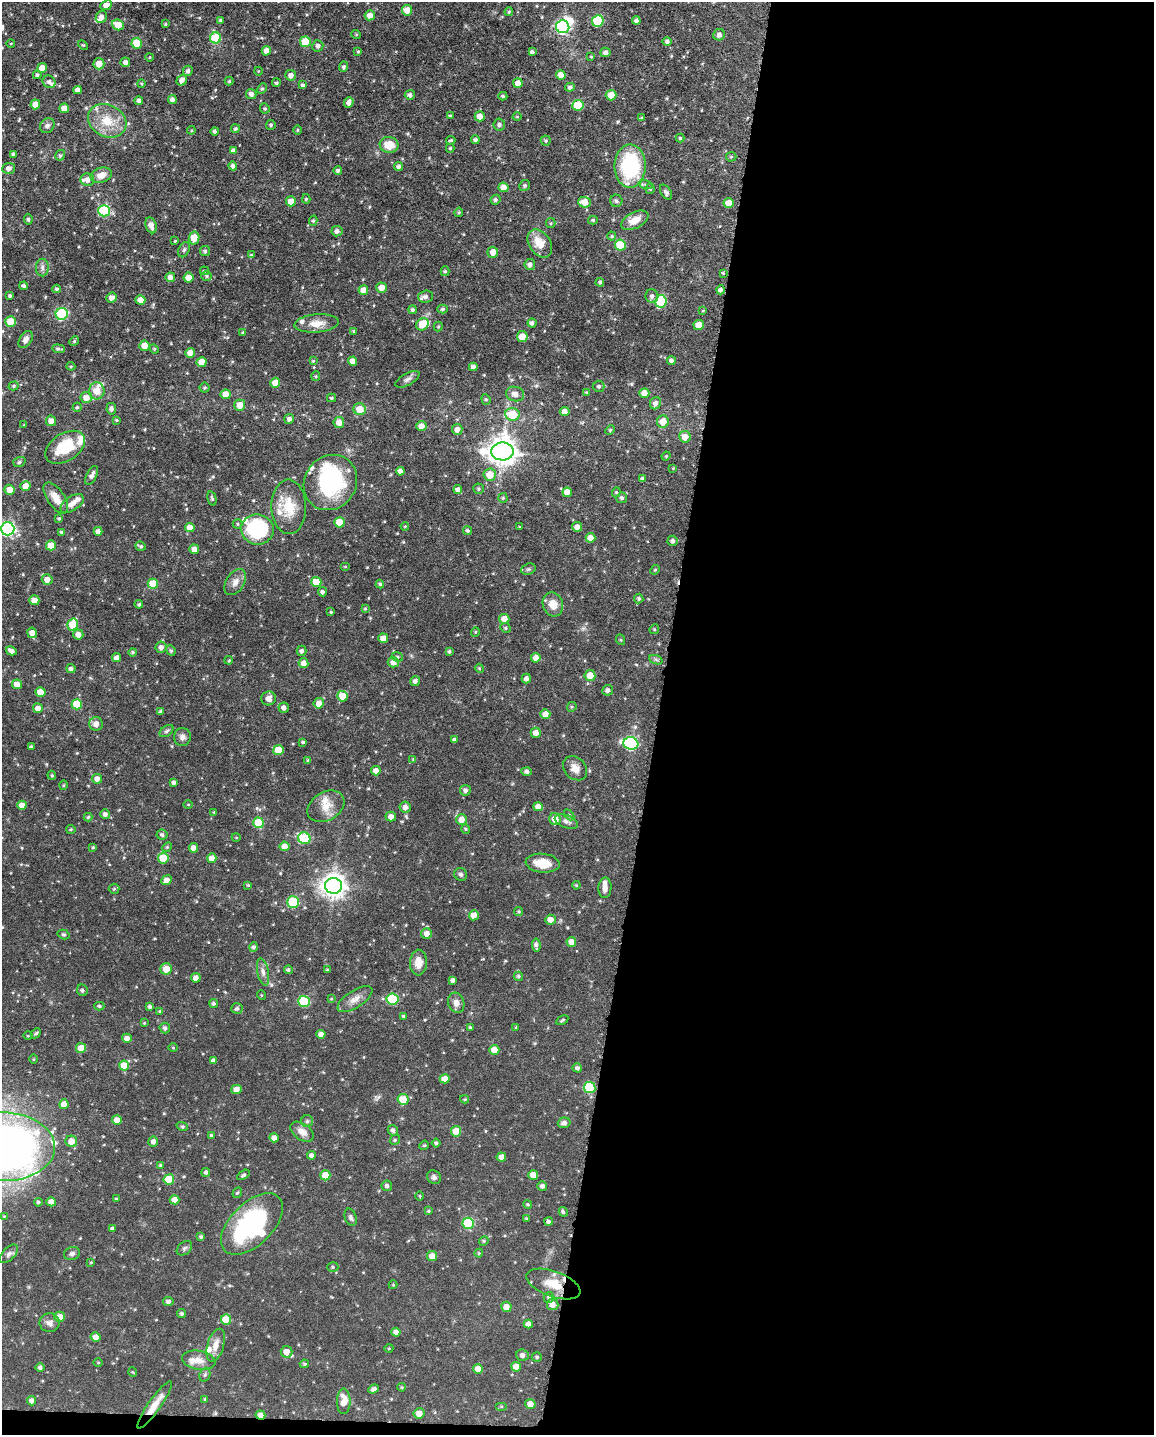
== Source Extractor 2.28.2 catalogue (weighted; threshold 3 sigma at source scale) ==
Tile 12 of 4 x 3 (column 4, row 3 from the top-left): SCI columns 3461-4612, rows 221-1653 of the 4615 x 4632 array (HDU 1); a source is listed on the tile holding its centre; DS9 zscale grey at full resolution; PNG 1156 x 1437 px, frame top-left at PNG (2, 2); each listed source drawn as its Kron ellipse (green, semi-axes under 4 px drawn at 4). Shown black and unused: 44% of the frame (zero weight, under 6 of 12 exposures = <1% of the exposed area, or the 3 px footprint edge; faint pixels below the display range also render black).
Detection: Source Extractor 2.28.2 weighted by HDU 2 'WHT'; one run over the whole footprint, this tile lists its part. Background 0.0696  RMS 0.0044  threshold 0.0179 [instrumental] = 3 sigma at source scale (4.09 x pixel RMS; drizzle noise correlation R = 1.36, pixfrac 0.8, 0.05/0.05 arcsec/px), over >= 5 px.
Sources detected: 498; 3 inside a brighter object's white glare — neither listed nor drawn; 21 inside a brighter listed object's ellipse — not listed separately; the other 474 listed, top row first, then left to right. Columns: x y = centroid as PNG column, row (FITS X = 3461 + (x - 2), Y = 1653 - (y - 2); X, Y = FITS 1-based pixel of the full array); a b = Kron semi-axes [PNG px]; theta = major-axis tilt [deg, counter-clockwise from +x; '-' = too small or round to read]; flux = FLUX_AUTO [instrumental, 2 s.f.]
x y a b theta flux
106 5 6 4 24 2.5
407 10 5 5 - 3.9
509 12 4 3 - 0.46
370 15 5 5 - 3.1
101 17 6 5 - 2.2
221 20 3 3 - 0.71
598 21 6 5 - 23
636 21 4 4 - 1.2
165 24 4 3 - 0.44
118 25 6 5 - 5.9
563 27 6 6 - 69
356 34 5 3 - 0.36
719 35 6 5 - 1.4
216 38 5 5 - 18
667 41 5 4 - 0.97
305 42 5 5 - 11
11 43 4 3 - 0.28
137 43 5 5 - 10
83 45 5 3 - 0.4
318 46 6 5 - 1.2
266 51 5 4 - 2.1
358 52 4 3 - 0.39
532 52 4 3 - 0.86
605 52 5 4 - 1.2
150 57 4 3 - 0.32
591 57 4 3 - 0.37
125 62 5 4 - 1.4
99 64 6 5 - 3.9
343 67 5 4 - 0.72
42 68 5 4 - 3.7
188 71 5 4 - 1
258 71 4 3 - 0.3
37 75 4 4 - 0.63
291 75 5 5 - 2
561 75 5 4 - 3.5
182 80 5 5 - 1.8
229 81 4 4 - 0.45
49 82 7 6 - 1.3
141 83 4 3 - 0.36
276 83 4 4 - 0.7
518 83 5 4 - 2.8
303 85 4 4 - 0.88
570 87 5 4 - 1
262 89 5 4 - 0.68
77 90 4 4 - 1.6
251 94 5 5 - 1.5
410 95 5 5 - 1.2
611 95 5 5 - 4.4
503 96 4 3 - 0.51
172 100 4 4 - 1.4
139 101 4 4 - 1.4
349 102 5 4 - 1.7
35 104 5 5 - 3.6
578 105 5 5 - 16
64 108 5 4 - 3.9
265 108 5 4 - 0.65
450 116 3 3 - 0.51
480 116 5 5 - 3.4
517 117 4 3 - 0.35
642 118 4 3 - 0.47
107 121 20 16 -28 9.5
499 124 6 6 - 0.86
271 125 5 4 - 0.69
47 126 8 7 - 1.3
235 129 4 4 - 0.7
191 130 4 4 - 0.41
297 130 5 3 - 0.36
215 131 4 4 - 0.92
680 138 4 4 - 0.53
451 140 4 3 - 0.44
475 140 4 4 - 0.96
546 141 5 5 - 0.62
389 145 9 8 - 6.4
450 148 4 4 - 0.55
233 151 4 4 - 1.3
14 155 4 4 - 1.1
60 155 5 4 - 0.64
731 157 5 5 - 0.45
233 166 4 4 - 1.1
399 166 4 4 - 1
630 166 21 15 90 31
9 168 6 5 - 1.5
338 171 4 4 - 0.83
101 175 11 7 16 3.2
87 180 7 6 - 2.1
525 185 5 5 - 0.82
645 185 7 4 -20 0.64
503 187 5 5 - 3.6
650 189 5 4 - 0.58
666 192 8 5 -58 0.92
306 199 5 4 - 0.53
495 200 5 4 - 0.79
291 201 5 5 - 3.5
616 201 6 6 - 0.74
584 202 6 5 - 4.3
728 203 5 5 - 4.1
104 211 6 5 - 26
459 212 5 4 - 0.53
28 219 5 3 - 0.62
593 220 5 4 - 0.56
635 220 15 8 28 4.4
313 221 5 4 - 0.58
551 223 5 4 - 0.51
151 225 8 5 -71 2.4
337 231 5 5 - 1.6
612 236 4 4 - 0.48
194 238 6 5 - 5.7
175 241 4 3 - 0.32
540 243 15 10 -54 6.6
620 245 5 5 - 14
184 250 8 5 63 0.78
205 251 5 5 - 0.89
493 252 5 5 - 3.4
251 255 4 4 - 0.36
530 264 5 5 - 1.3
42 267 9 6 90 1.3
205 271 4 3 - 0.47
445 271 5 4 - 0.61
723 273 4 4 - 0.32
207 276 5 4 - 0.56
170 277 5 4 - 1.8
188 278 5 5 - 4.8
600 282 4 4 - 0.63
24 286 4 4 - 0.91
381 288 5 5 - 3.7
57 289 4 4 - 0.77
363 290 5 5 - 3.4
720 290 4 4 - 1.1
10 296 3 3 - 0.81
652 296 7 6 - 1.3
426 297 7 6 - 1.1
111 298 6 5 - 2.2
140 300 5 5 - 4.5
661 301 6 6 - 25
443 309 5 4 - 0.73
412 310 4 4 - 0.8
703 310 3 2 - 0.32
62 314 6 6 - 38
11 321 5 5 - 7.3
317 323 22 9 5 4.8
532 323 4 4 - 1.1
422 324 6 5 - 7.7
699 325 5 5 - 4.9
438 327 5 4 - 0.45
353 331 3 3 - 0.36
243 333 4 3 - 0.51
522 336 5 5 - 4.7
26 340 9 6 57 2
74 341 5 4 - 0.46
144 346 5 5 - 4
59 349 7 4 -5 0.77
154 349 5 4 - 0.51
190 353 5 4 - 3.4
313 361 4 3 - 0.38
352 361 4 4 - 3.1
671 361 4 4 - 1.2
202 362 5 5 - 4.7
71 366 4 4 - 0.44
473 367 4 4 - 1.6
316 376 5 4 - 0.45
407 379 13 6 29 1.3
275 383 5 5 - 4.8
13 386 5 4 - 0.58
599 386 6 5 - 0.93
205 388 5 5 - 0.59
97 391 8 8 - 4.8
586 392 4 3 - 0.3
644 393 5 5 - 3.5
226 394 5 5 - 5.1
515 394 9 7 -13 2.5
86 398 5 5 - 3.9
332 398 4 4 - 0.51
486 399 5 4 - 0.53
655 403 6 5 - 1.6
240 405 5 5 - 4.4
77 407 4 4 - 0.55
111 409 6 5 - 1.4
359 409 6 6 - 5
565 411 5 4 - 2.4
512 414 7 6 - 10
289 419 5 5 - 1.2
116 420 4 3 - 0.41
51 421 5 5 - 2.8
663 421 6 6 - 4.5
339 423 5 5 - 3.3
24 425 3 3 - 0.33
421 426 5 5 - 2.7
457 429 5 5 - 2.1
610 430 5 4 - 0.48
685 437 6 5 - 3.8
65 447 22 13 33 14
502 451 11 9 -1 480
666 456 4 3 - 0.34
19 462 6 5 - 0.73
673 468 3 3 - 0.29
400 471 4 4 - 1.8
92 475 10 5 63 1.6
490 475 6 6 - 6.2
642 478 4 3 - 0.6
330 482 29 25 54 38
25 486 5 5 - 4.3
478 489 5 5 - 0.61
10 490 5 5 - 4.5
458 490 4 4 - 2.1
567 492 5 4 - 3.2
616 492 5 4 - 0.53
56 498 18 8 -56 4.5
212 498 7 4 -76 0.69
503 498 5 5 - 0.43
622 498 5 5 - 0.83
72 503 13 7 34 2.5
289 507 27 17 -89 10
59 518 3 3 - 0.49
339 522 5 5 - 5.3
238 524 5 4 - 0.5
405 526 4 3 - 0.3
190 527 5 4 - 3.9
519 527 3 2 - 0.36
577 527 5 5 - 2.2
8 529 7 6 - 77
257 529 16 15 - 32
467 530 4 4 - 0.75
98 531 4 4 - 1.7
62 532 4 4 - 0.78
590 538 5 4 - 3.1
673 541 5 5 - 1.2
51 545 5 5 - 5
140 546 5 4 - 0.68
194 549 5 5 - 3.2
345 566 5 3 - 0.31
528 569 7 5 20 0.73
655 570 5 4 - 0.49
47 579 5 5 - 3.2
235 582 14 9 58 2.8
316 582 5 5 - 8.5
153 584 5 5 - 9.1
380 584 4 4 - 0.56
322 592 4 4 - 0.95
639 599 5 4 - 0.66
34 600 5 5 - 3.9
139 604 4 4 - 0.56
553 604 12 10 -72 4.4
365 609 4 4 - 0.37
331 612 3 3 - 0.37
504 619 5 5 - 3.4
73 625 6 5 - 10
505 628 5 4 - 0.55
654 629 5 4 - 0.5
475 632 5 3 - 0.34
32 633 5 4 - 2.6
78 634 5 5 - 2.3
383 638 5 4 - 3.3
621 640 5 3 - 0.36
161 647 6 5 - 1.7
171 650 5 4 - 0.55
11 651 5 4 - 1.8
301 651 5 5 - 1
449 651 4 3 - 0.64
133 652 4 4 - 0.59
397 657 6 4 -22 0.57
117 658 4 4 - 2.5
536 658 5 5 - 2.9
229 660 4 3 - 0.35
656 660 7 4 -20 0.74
393 662 5 5 - 2.4
304 663 5 5 - 2.9
479 668 4 3 - 0.36
71 669 4 4 - 1.2
590 675 5 5 - 5.5
526 679 5 4 - 1.4
415 681 5 5 - 1.2
17 684 5 5 - 3.7
608 690 5 5 - 1.3
40 692 5 5 - 5.5
342 696 5 5 - 6.3
268 698 7 7 - 2.2
319 703 5 5 - 3.6
77 704 5 5 - 10
572 707 5 4 - 0.49
38 708 5 5 - 2.5
284 708 5 5 - 1.6
161 712 4 4 - 0.63
545 714 5 5 - 3
96 724 7 6 - 2.7
166 731 8 5 36 0.83
536 733 5 5 - 2.6
182 737 9 8 - 1.6
455 740 4 4 - 1.1
303 742 4 3 - 0.58
631 743 7 6 - 56
31 747 4 3 - 0.52
278 750 5 5 - 7.5
413 759 4 4 - 0.31
308 760 3 3 - 0.42
575 768 13 10 -44 3.2
376 771 5 4 - 2.6
527 772 5 4 - 1.2
52 775 4 3 - 0.44
97 779 5 5 - 2
174 782 4 3 - 0.99
63 785 5 3 - 0.33
465 790 5 5 - 1.2
188 804 5 3 - 0.29
22 805 4 4 - 3.3
326 806 20 14 31 5.6
405 807 5 5 - 2.1
538 807 5 4 - 2.9
214 812 3 3 - 0.32
105 814 5 5 - 1.5
569 815 6 4 -46 0.49
88 817 4 4 - 0.54
391 817 5 5 - 2.4
462 819 5 5 - 3.2
555 819 6 5 - 4.2
566 821 12 6 -20 1.6
258 823 5 5 - 13
71 829 4 4 - 0.45
466 829 5 4 - 0.52
162 835 5 5 - 0.88
236 837 4 3 - 0.27
304 838 6 6 - 21
284 846 5 5 - 3.5
93 847 4 3 - 0.42
167 847 5 4 - 0.48
193 848 4 4 - 2.7
163 858 5 5 - 10
212 858 5 4 - 3.6
543 863 17 9 -6 7.1
461 874 7 6 - 0.9
166 880 5 4 - 2.3
248 885 4 4 - 0.42
576 885 4 3 - 0.41
333 886 8 8 - 320
605 888 10 6 86 2.1
114 889 5 5 - 0.52
293 902 6 5 - 24
519 911 4 4 - 0.47
474 915 5 5 - 3.5
550 920 5 5 - 3.3
63 934 6 4 -16 0.56
427 934 5 5 - 2.6
571 942 5 5 - 3.4
536 945 6 4 -84 1.1
254 947 5 4 - 0.81
418 962 13 8 88 4
166 969 6 5 - 4.5
288 970 4 4 - 0.7
327 970 4 4 - 0.39
263 972 14 5 -78 1.8
518 976 5 4 - 0.67
196 978 5 5 - 2.3
453 980 4 4 - 1.2
82 990 6 5 - 0.86
261 995 5 3 - 0.3
331 999 4 3 - 0.34
355 999 20 8 33 3.1
392 999 6 5 - 22
304 1001 6 5 - 22
214 1003 4 4 - 0.74
456 1003 10 8 -72 2.2
99 1006 5 4 - 0.67
150 1007 4 4 - 1
237 1008 6 5 - 0.86
160 1011 4 4 - 0.36
404 1016 4 3 - 0.73
562 1020 6 3 31 0.56
144 1023 3 3 - 0.33
470 1027 4 3 - 0.49
516 1027 4 4 - 0.34
165 1028 5 5 - 0.99
36 1033 6 4 43 0.61
321 1034 4 4 - 2.4
28 1036 4 3 - 0.32
127 1038 5 4 - 2.2
81 1048 5 5 - 4.3
173 1048 4 4 - 0.4
494 1050 5 5 - 3.6
33 1059 4 3 - 0.34
213 1061 4 4 - 1.4
124 1066 5 5 - 7.4
577 1068 5 4 - 0.97
445 1079 5 4 - 3.5
590 1088 6 5 - 22
236 1089 5 4 - 3
403 1099 5 5 - 8
465 1099 4 4 - 0.42
64 1104 5 4 - 3.2
117 1120 5 4 - 3.4
307 1121 6 6 - 0.74
564 1123 6 5 - 1.4
182 1126 6 3 -19 0.48
393 1130 5 5 - 1
456 1131 5 5 - 7
302 1132 13 8 -34 3.1
212 1135 4 4 - 0.54
274 1138 4 4 - 2.4
395 1140 5 4 - 0.52
71 1141 6 5 - 3.6
153 1141 5 5 - 1.4
436 1143 4 4 - 0.65
424 1145 5 4 - 0.4
2 1147 53 34 -1 300
311 1155 4 4 - 1.4
501 1157 5 4 - 3.1
161 1165 4 4 - 0.53
206 1172 4 4 - 0.82
243 1175 7 4 33 0.74
325 1175 5 5 - 5.5
533 1175 5 4 - 3.8
434 1177 7 6 - 1.1
169 1179 5 5 - 9.8
387 1186 5 5 - 1.1
542 1186 5 5 - 1.1
237 1193 5 3 - 0.48
420 1196 5 3 - 0.37
116 1199 4 3 - 0.38
175 1200 5 4 - 3.5
38 1202 4 4 - 0.66
51 1202 5 4 - 3.8
528 1204 4 4 - 0.51
428 1211 4 4 - 0.48
563 1212 5 4 - 0.74
4 1216 4 3 - 0.29
351 1217 9 6 -72 1.1
527 1219 4 3 - 0.4
549 1222 4 4 - 0.92
468 1223 6 5 - 20
252 1224 38 21 45 48
112 1228 4 4 - 0.75
201 1237 4 4 - 0.67
484 1241 5 4 - 0.56
184 1248 9 6 41 0.91
479 1253 4 4 - 0.4
9 1254 11 6 46 1.3
72 1254 8 6 14 1.1
432 1256 5 5 - 3.5
91 1262 4 3 - 0.31
333 1267 5 5 - 0.6
553 1284 28 12 -20 8.1
393 1285 4 4 - 0.37
549 1297 5 5 - 0.73
168 1301 5 4 - 1.3
553 1304 6 5 - 2.6
506 1307 5 5 - 2.9
181 1314 4 4 - 0.74
60 1317 5 5 - 3.1
226 1320 5 5 - 8.2
50 1323 10 9 - 1.9
528 1324 4 4 - 2.2
396 1332 4 4 - 2.4
96 1337 5 4 - 3.1
216 1345 17 8 73 3.8
389 1348 4 3 - 0.31
286 1352 6 6 - 3.9
522 1355 6 5 - 1.3
537 1357 5 4 - 0.67
199 1360 17 9 -10 3.5
98 1362 4 3 - 0.32
304 1364 5 3 - 0.54
40 1367 4 4 - 0.79
516 1367 5 5 - 3.9
478 1369 5 4 - 3.1
133 1372 5 3 - 0.31
205 1375 7 5 68 0.78
402 1387 4 3 - 0.45
373 1389 6 4 22 1
205 1399 3 3 - 0.42
31 1401 5 4 - 1.5
344 1401 13 7 89 4.5
530 1404 5 5 - 2.8
155 1405 28 6 55 4.9
501 1406 6 4 0 0.52
419 1413 5 5 - 3
260 1415 5 4 - 2.9
Overlapping masked pixels (flux is a lower limit): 3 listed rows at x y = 553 1284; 155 1405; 260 1415
Isophote crosses this tile's border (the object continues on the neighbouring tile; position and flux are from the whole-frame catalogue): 2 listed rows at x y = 8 529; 2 1147